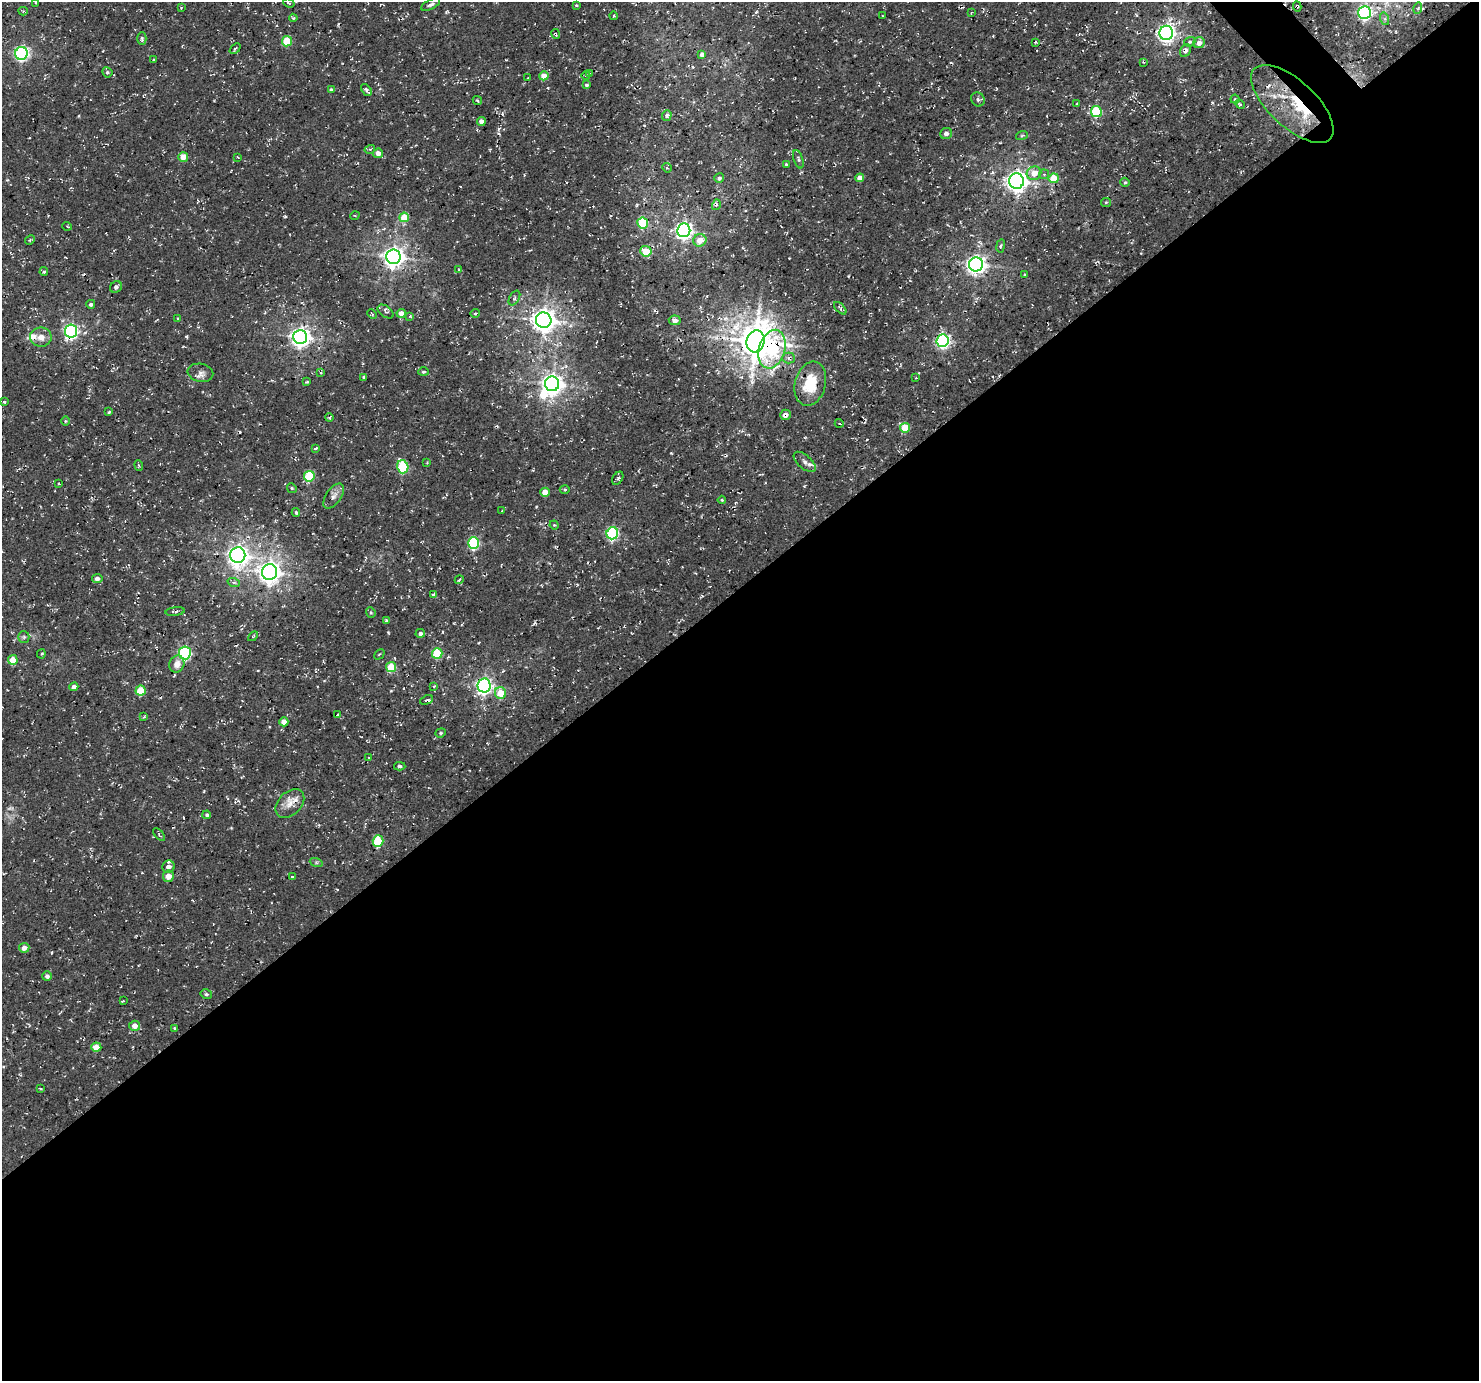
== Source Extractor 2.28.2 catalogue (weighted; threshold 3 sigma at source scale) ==
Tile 15 of 4 x 4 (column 3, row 4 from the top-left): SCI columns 3051-4527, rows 314-1692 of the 6095 x 6076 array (HDU 1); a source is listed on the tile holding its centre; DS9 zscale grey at full resolution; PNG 1481 x 1383 px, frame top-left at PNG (2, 2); each listed source drawn as its Kron ellipse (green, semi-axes under 4 px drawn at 4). Shown black and unused: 58% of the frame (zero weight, under 3 of 4 exposures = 8% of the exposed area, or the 3 px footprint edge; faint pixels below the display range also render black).
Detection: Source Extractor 2.28.2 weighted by HDU 2 'WHT'; one run over the whole footprint, this tile lists its part. Background 5.15e-04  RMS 0.0023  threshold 0.0104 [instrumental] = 3 sigma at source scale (4.5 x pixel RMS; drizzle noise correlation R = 1.50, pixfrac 1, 0.0396/0.0396 arcsec/px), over >= 5 px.
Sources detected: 188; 1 too faint to see at this stretch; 2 inside a brighter object's white glare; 5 cosmic-ray / hot-pixel residue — neither listed nor drawn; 5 inside a brighter listed object's ellipse — not listed separately; the other 175 listed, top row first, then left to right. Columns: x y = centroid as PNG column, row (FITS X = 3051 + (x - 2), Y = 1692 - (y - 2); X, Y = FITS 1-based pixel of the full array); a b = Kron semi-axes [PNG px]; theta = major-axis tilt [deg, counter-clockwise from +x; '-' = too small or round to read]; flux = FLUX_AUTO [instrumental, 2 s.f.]
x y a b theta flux
36 2 3 2 - 0.23
289 3 6 3 -20 0.28
431 4 10 5 27 0.64
576 5 3 3 - 0.25
1297 6 5 4 - 0.47
181 8 4 2 - 0.16
1418 8 6 3 73 0.39
23 11 4 4 - 0.24
971 13 3 2 - 0.18
1365 13 6 6 - 44
613 16 4 3 - 0.19
883 16 3 2 - 0.19
293 18 4 4 - 0.38
1385 19 6 4 -72 0.41
1166 33 7 7 - 91
556 34 5 2 - 0.3
142 38 6 4 -90 0.42
287 41 5 5 - 7.6
1035 42 3 3 - 0.43
1190 42 6 4 19 0.42
1199 43 6 5 - 1.7
235 49 6 4 41 0.43
1185 51 7 5 62 1
21 53 6 6 - 54
702 54 4 4 - 1.2
154 60 3 3 - 0.27
1143 62 4 3 - 0.25
107 72 5 5 - 0.42
590 73 4 2 - 0.27
586 75 4 3 - 0.26
544 76 4 4 - 2.9
528 78 3 2 - 0.26
586 85 4 3 - 0.45
331 90 4 4 - 0.45
366 90 7 3 -49 0.7
978 99 7 6 - 0.65
1235 99 4 4 - 0.39
477 101 5 3 - 0.25
1077 104 3 2 - 0.26
1240 104 5 4 - 0.3
1292 104 52 23 -43 16
1096 112 5 5 - 15
667 115 5 4 - 0.75
481 121 4 4 - 1.4
946 134 6 5 - 0.73
1022 135 6 3 20 0.31
370 149 5 3 - 0.31
378 153 5 4 - 1.5
183 157 5 4 - 3.6
238 157 3 2 - 0.19
798 159 9 4 -72 0.47
786 164 4 3 - 0.32
667 168 5 4 - 0.29
1034 173 7 6 - 2.7
1044 174 5 4 - 0.34
719 178 5 4 - 0.61
860 178 4 4 - 1.8
1054 178 5 4 - 5.7
1016 181 7 7 - 150
1125 182 5 4 - 0.31
1106 202 5 4 - 0.27
716 205 5 3 - 0.39
355 215 5 3 - 0.21
404 217 5 4 - 5.5
643 223 5 5 - 14
67 226 5 3 - 0.19
684 230 7 6 - 87
30 240 5 4 - 0.36
700 240 7 6 - 3
1001 246 6 3 81 0.31
646 251 6 5 - 5.2
393 257 7 7 - 160
976 264 7 7 - 120
459 270 4 2 - 0.27
44 272 4 3 - 0.35
1025 275 4 3 - 0.26
116 287 6 5 - 0.69
514 298 8 5 60 0.67
91 304 4 4 - 0.52
840 308 8 4 -45 0.38
386 311 9 5 -37 0.65
401 313 4 4 - 1.8
475 313 5 3 - 0.25
372 314 5 3 - 0.26
410 316 4 4 - 0.4
177 318 4 3 - 0.18
544 320 8 8 - 210
675 320 6 5 - 1.5
71 331 6 6 - 49
41 337 11 9 -1 2
300 337 7 7 - 140
756 341 11 9 74 590
943 341 6 6 - 54
772 349 20 13 73 13
789 358 6 5 - 0.68
321 372 4 2 - 0.25
423 372 5 4 - 0.35
200 373 13 9 -12 1.3
364 377 4 3 - 0.43
916 378 3 2 - 0.18
306 382 3 3 - 0.27
552 384 7 7 - 170
810 384 22 15 75 8.1
4 402 4 3 - 0.27
109 412 4 3 - 0.3
785 415 5 5 - 1.1
329 418 4 3 - 0.28
66 421 5 3 - 0.23
839 423 4 3 - 0.23
905 428 5 5 - 6.5
316 448 4 3 - 0.55
805 462 13 6 -41 1.2
427 463 4 3 - 0.17
139 465 5 4 - 0.35
403 467 6 5 - 18
309 476 5 5 - 12
618 478 7 5 57 0.5
59 484 2 2 - 0.25
292 488 5 4 - 0.32
565 489 5 3 - 0.32
545 492 4 4 - 2.8
334 496 14 7 55 1.4
722 500 4 4 - 0.31
502 510 3 2 - 0.14
296 512 4 4 - 0.42
554 525 5 4 - 0.25
612 533 6 6 - 33
474 543 6 5 - 21
238 555 8 7 - 140
270 572 8 7 - 180
97 578 5 4 - 1.1
459 580 4 3 - 0.25
234 583 6 4 -20 0.42
434 595 4 4 - 0.81
175 611 9 3 7 0.45
371 612 5 4 - 0.31
386 620 4 3 - 0.4
420 633 5 4 - 0.6
253 636 6 3 44 0.25
24 637 6 5 - 0.48
185 653 6 6 - 34
437 653 5 5 - 11
41 654 4 4 - 0.29
379 654 6 2 45 0.2
13 660 5 4 - 4.5
177 664 8 7 - 1.7
391 667 5 5 - 6.5
484 685 7 6 - 79
434 686 3 3 - 0.23
74 687 4 4 - 1.1
141 691 5 5 - 7.3
500 693 6 5 - 6
427 700 7 3 25 0.48
337 715 3 2 - 0.33
144 717 4 3 - 0.28
284 722 4 4 - 1.8
441 733 5 4 - 0.31
369 758 4 3 - 0.26
400 766 6 4 -3 0.63
290 804 17 11 46 2.6
207 815 4 4 - 0.47
159 834 7 3 -51 0.31
378 841 6 5 - 13
316 862 6 4 -19 0.35
168 867 6 6 - 1.5
168 876 6 5 - 2.3
292 877 3 2 - 0.19
24 948 5 5 - 1.4
47 976 5 5 - 0.78
206 994 6 4 -14 0.44
123 1001 4 2 - 0.18
134 1026 5 5 - 1.8
175 1028 4 3 - 0.24
96 1047 5 4 - 4
40 1088 3 3 - 0.26
Overlapping masked pixels (flux is a lower limit): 7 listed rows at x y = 1297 6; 1292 104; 71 331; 756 341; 772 349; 810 384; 785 415
Isophote crosses this tile's border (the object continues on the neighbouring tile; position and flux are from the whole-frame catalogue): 1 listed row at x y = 36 2
Unlisted compact peaks at least as high as the median listed source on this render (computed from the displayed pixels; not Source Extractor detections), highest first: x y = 186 336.